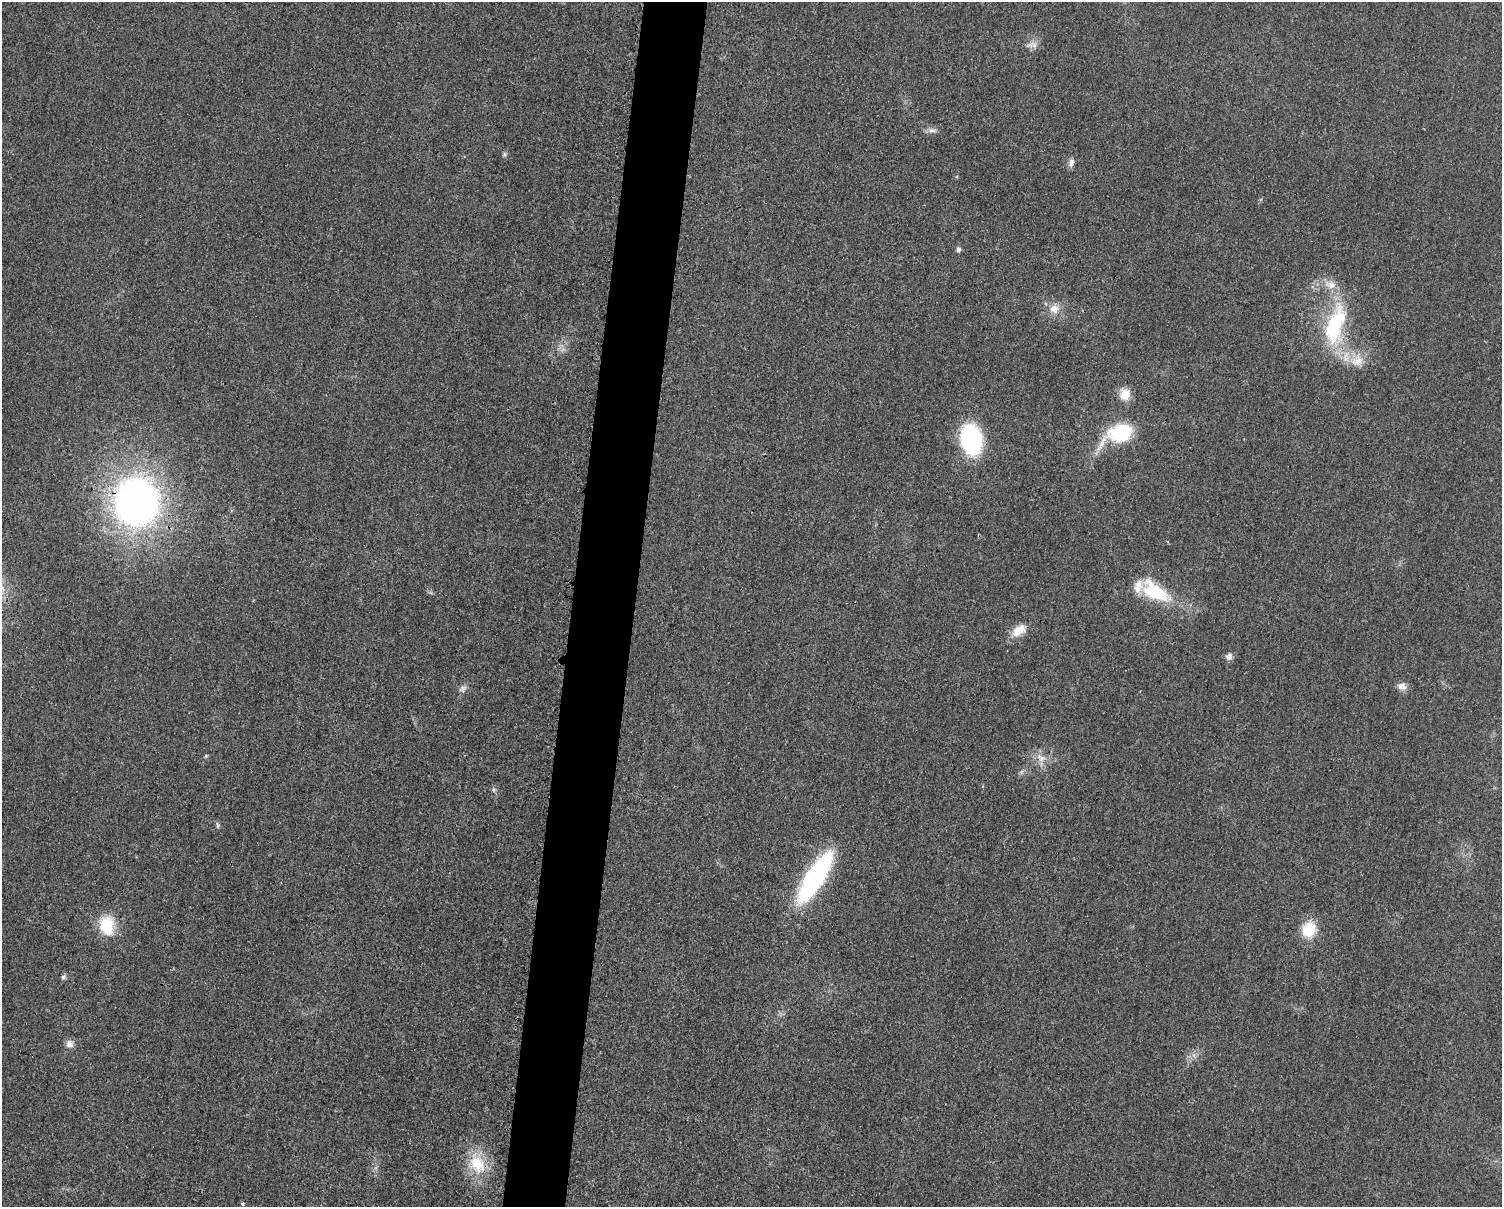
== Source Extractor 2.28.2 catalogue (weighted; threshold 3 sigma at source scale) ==
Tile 8 of 3 x 4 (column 2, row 3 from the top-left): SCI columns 1747-3246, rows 1216-2420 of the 4862 x 4841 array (HDU 1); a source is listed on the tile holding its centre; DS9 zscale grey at full resolution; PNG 1504 x 1209 px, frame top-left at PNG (2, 2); no overlay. Shown black and unused: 4% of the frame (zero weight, under 3 of 4 exposures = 1% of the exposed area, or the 3 px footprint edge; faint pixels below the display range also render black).
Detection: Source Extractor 2.28.2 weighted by HDU 2 'WHT'; one run over the whole footprint, this tile lists its part. Background 0.029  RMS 0.0058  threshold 0.0262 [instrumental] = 3 sigma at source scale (4.5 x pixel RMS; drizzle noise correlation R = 1.50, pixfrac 1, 0.05/0.05 arcsec/px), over >= 5 px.
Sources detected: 30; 2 inside a brighter listed object's ellipse — not listed separately; the other 28 listed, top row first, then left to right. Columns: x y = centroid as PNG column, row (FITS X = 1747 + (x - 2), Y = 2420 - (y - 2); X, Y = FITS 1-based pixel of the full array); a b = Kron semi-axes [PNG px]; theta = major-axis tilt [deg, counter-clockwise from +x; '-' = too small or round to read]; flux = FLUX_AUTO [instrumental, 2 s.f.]
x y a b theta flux
1029 45 19 6 22 3.4
932 130 13 6 2 2.6
504 154 7 6 - 1.2
1071 163 12 7 72 2.5
958 249 7 6 - 1.6
1054 309 14 12 22 6.7
1335 325 57 23 74 53
1357 361 20 17 25 12
1125 394 14 12 -82 7.7
1120 433 35 18 24 40
971 439 29 20 -78 66
136 502 37 35 -90 330
1155 591 46 21 -32 33
1019 630 21 12 32 9.1
1229 656 9 8 - 2.9
1402 686 12 9 -10 3.9
463 689 11 9 37 2.7
206 756 5 4 - 0.73
1041 758 14 10 -39 5.8
493 790 7 5 -89 1.3
218 825 9 4 -85 1.2
815 878 44 13 58 120
107 925 26 20 -86 19
1309 930 21 18 74 15
63 977 7 6 - 1.5
69 1044 10 10 - 3.6
477 1164 31 21 -62 22
243 1204 4 4 - 0.97
Overlapping masked pixels (flux is a lower limit): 1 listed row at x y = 136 502